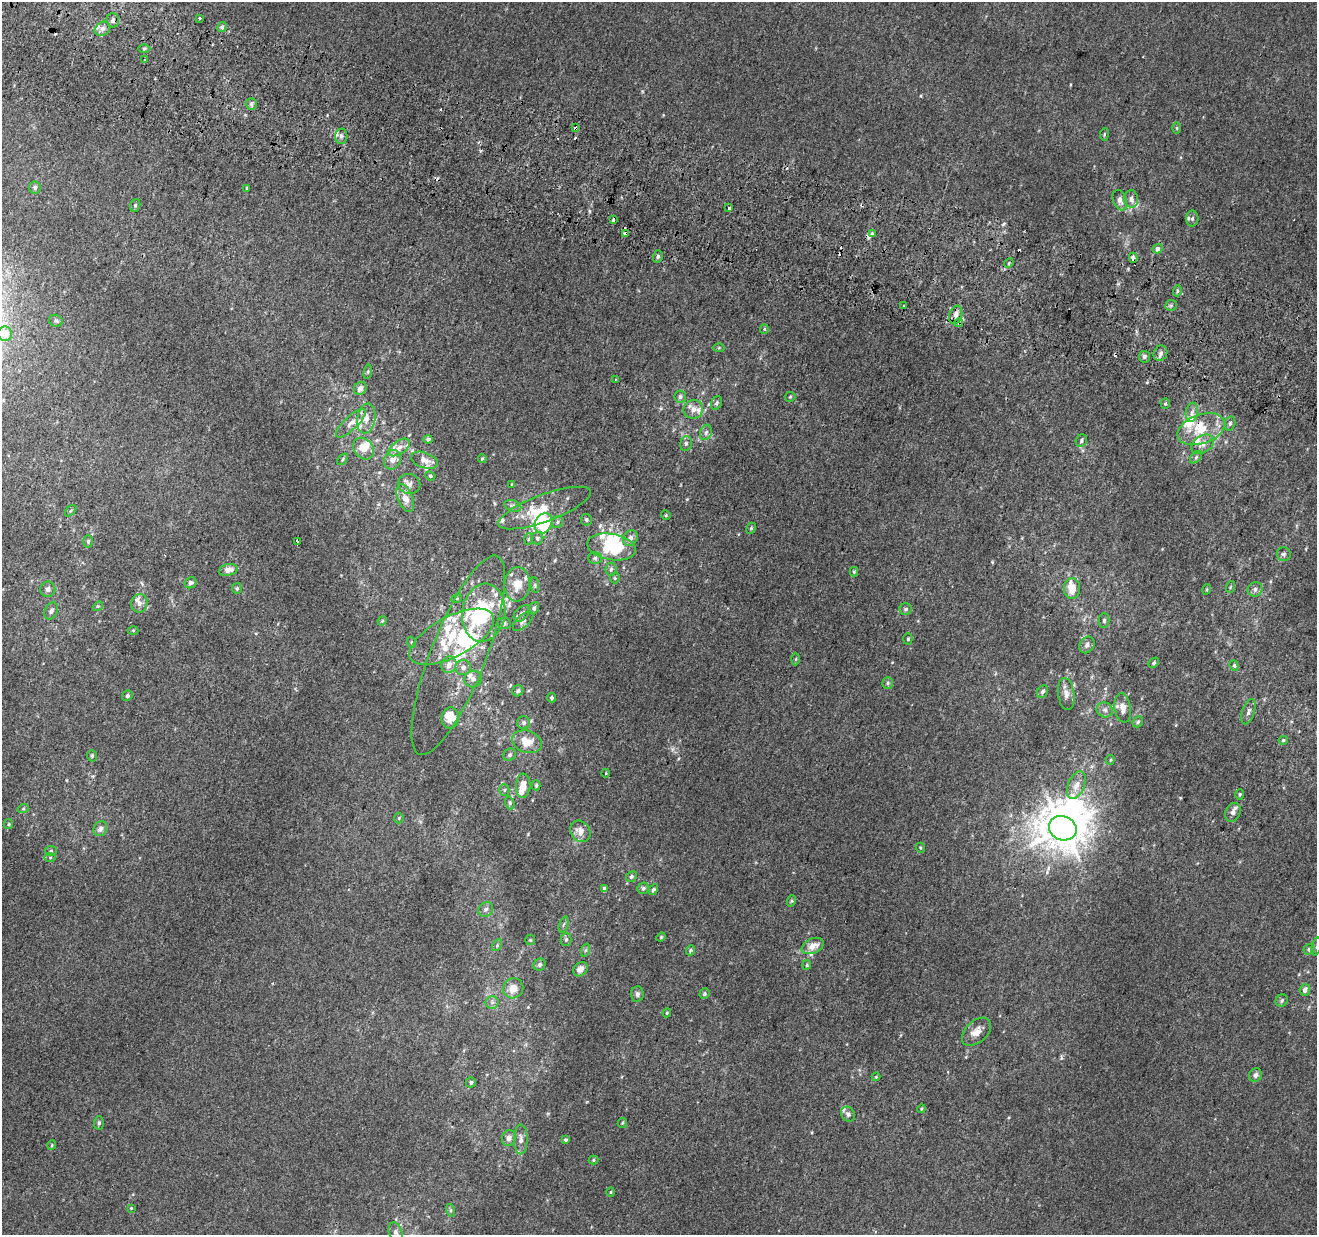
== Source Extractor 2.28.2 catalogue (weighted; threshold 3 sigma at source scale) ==
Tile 11 of 4 x 4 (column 3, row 3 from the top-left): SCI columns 2649-3963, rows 1557-2789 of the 5290 x 5516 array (HDU 1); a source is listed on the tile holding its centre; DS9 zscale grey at full resolution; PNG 1319 x 1237 px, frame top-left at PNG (2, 2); each listed source drawn as its Kron ellipse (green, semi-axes under 4 px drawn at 4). Shown black and unused: <1% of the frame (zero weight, under 2 of 3 exposures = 2% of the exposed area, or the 3 px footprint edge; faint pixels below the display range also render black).
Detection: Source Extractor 2.28.2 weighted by HDU 2 'WHT'; one run over the whole footprint, this tile lists its part. Background 0.00623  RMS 0.0056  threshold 0.0254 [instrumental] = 3 sigma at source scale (4.5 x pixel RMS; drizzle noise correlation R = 1.50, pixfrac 1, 0.0396/0.0396 arcsec/px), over >= 5 px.
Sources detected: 245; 1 too faint to see at this stretch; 5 inside a brighter object's white glare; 11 cosmic-ray / hot-pixel residue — neither listed nor drawn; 33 inside a brighter listed object's ellipse — not listed separately; the other 195 listed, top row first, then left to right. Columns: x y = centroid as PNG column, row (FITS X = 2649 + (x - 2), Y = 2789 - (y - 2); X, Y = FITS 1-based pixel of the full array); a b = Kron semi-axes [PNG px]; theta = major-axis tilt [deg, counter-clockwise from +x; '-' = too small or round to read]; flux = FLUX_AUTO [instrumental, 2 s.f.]
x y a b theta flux
200 18 3 3 - 1.5
113 20 7 6 - 1.9
222 27 5 4 - 1.4
102 29 8 6 33 2.2
144 48 6 4 1 0.77
144 60 3 3 - 1.9
251 104 6 5 - 1.2
576 128 3 3 - 2.3
1177 128 6 4 -89 0.68
1104 134 6 3 82 0.62
341 136 7 6 - 1.9
35 187 6 6 - 1.3
247 188 4 3 - 0.54
1131 199 9 7 -83 2.6
1120 200 11 6 -70 2.7
135 205 6 5 - 0.92
729 208 3 3 - 3.3
1192 219 8 6 88 1.4
613 220 4 3 - 9.1
625 234 3 3 - 7.9
872 234 4 3 - 1.4
1158 249 5 4 - 2.9
658 256 6 5 - 1.1
1133 258 5 3 - 6.1
1009 263 5 4 - 0.7
1177 291 5 3 - 0.75
1171 305 6 5 - 0.93
903 306 3 2 - 1.4
956 315 9 6 75 3.6
56 321 7 5 -22 1.1
958 323 4 3 - 17
764 329 5 4 - 0.6
5 334 7 7 - 8.7
719 348 5 3 - 0.59
1160 353 8 6 64 2
1144 357 6 5 - 1.2
368 372 7 4 82 0.75
615 380 3 2 - 0.53
360 388 7 6 - 3.4
680 397 6 6 - 1.5
790 397 5 5 - 0.74
717 403 7 5 62 1.2
1165 403 5 4 - 0.81
693 409 10 9 - 4.1
1192 412 10 6 81 2.3
366 419 15 9 79 5
351 423 19 6 44 4
1230 423 7 5 74 1.2
1201 429 25 14 19 15
706 432 8 5 71 1.9
428 439 4 4 - 1.6
1081 441 6 5 - 1.2
686 443 7 5 77 1.2
1202 444 12 8 35 3.8
399 447 12 6 34 3.7
363 449 12 9 -50 7
1196 457 7 4 46 1.1
482 458 4 3 - 0.69
343 459 7 4 51 0.8
393 460 10 8 64 4.3
424 460 14 7 -20 3.9
430 476 5 4 - 0.84
409 484 11 10 - 2.9
512 485 4 3 - 0.46
405 498 14 7 -68 6.2
513 506 9 5 -17 1.6
544 508 49 13 20 21
71 511 7 4 44 0.88
666 515 5 4 - 0.7
586 520 6 5 - 1.1
557 522 6 5 - 1.2
544 523 10 8 62 35
751 528 6 4 67 0.82
537 538 6 6 - 1.4
630 538 8 7 - 2.6
528 539 6 4 87 0.69
88 541 6 4 89 1
297 541 3 3 - 2
612 547 24 13 -10 26
1284 554 7 7 - 1.5
595 558 7 5 1 1.2
611 569 6 5 - 1.2
228 570 9 6 13 4.3
854 572 4 4 - 0.59
615 578 5 5 - 0.69
190 583 6 5 - 2
517 584 17 12 85 8.8
535 585 8 4 -82 1
1230 587 6 3 71 0.63
237 588 5 5 - 0.93
1072 588 10 8 89 7.9
48 589 8 7 - 2
1207 589 5 3 - 0.54
1255 589 7 7 - 2.1
457 598 5 3 - 0.52
139 603 9 8 - 2.6
98 606 5 4 - 0.68
534 608 6 5 - 1.2
906 609 6 6 - 1.3
51 611 9 6 64 1.8
484 613 29 21 82 33
522 613 10 6 46 1.7
1104 620 7 5 89 1.1
382 621 5 4 - 0.51
523 621 13 6 43 2
504 623 6 6 - 1.3
133 630 5 3 - 0.57
452 637 46 20 28 29
908 639 5 4 - 0.83
411 642 6 3 -71 0.62
1087 645 9 7 57 2.1
458 655 106 27 69 55
796 659 6 4 88 0.61
1154 663 6 4 46 0.99
449 665 8 7 - 3.7
1234 666 6 4 -69 0.71
463 667 7 7 - 2.3
473 679 9 8 - 2.4
888 683 6 5 - 0.96
518 691 6 5 - 1.5
1043 692 7 5 57 1.5
1066 694 16 8 -83 3.8
127 696 5 5 - 1
552 698 5 4 - 1.1
1123 708 15 8 -81 5
1105 710 8 7 - 2.2
1248 712 13 6 71 2.2
450 718 10 8 84 9.9
1138 722 6 4 46 0.87
524 723 6 6 - 1.5
1283 740 5 4 - 0.81
527 742 15 11 -19 8.8
510 755 6 6 - 1.4
92 756 5 5 - 0.86
1110 760 5 4 - 0.6
606 773 4 3 - 0.45
536 785 5 4 - 0.92
1076 785 14 8 67 5.1
523 786 12 7 86 4.9
504 790 5 5 - 0.91
1240 794 5 4 - 0.75
510 803 6 4 -72 1.1
23 809 6 4 19 0.7
1233 812 10 7 64 3.1
399 818 5 5 - 0.62
9 824 5 4 - 0.62
1063 828 14 12 -22 1200
100 829 8 6 59 2.6
580 831 11 9 -51 4.8
921 848 5 3 - 0.53
51 851 6 5 - 0.96
50 858 6 4 0 0.78
631 877 6 5 - 1.1
604 888 4 3 - 1.4
643 888 6 5 - 1.4
653 890 5 4 - 1.4
791 901 6 4 71 0.68
486 909 8 7 - 1.7
563 925 8 3 71 0.91
661 937 5 4 - 0.55
566 939 6 5 - 1.1
530 940 5 5 - 0.69
497 945 6 4 58 0.84
813 946 12 7 25 5.6
1316 947 9 4 76 1.2
1309 949 6 5 - 1.7
586 950 7 4 70 0.94
690 950 5 4 - 0.84
540 965 6 5 - 1.6
807 965 5 4 - 0.7
580 969 8 6 43 3.9
513 988 10 9 - 6.1
1305 990 5 5 - 2.8
637 994 7 6 - 1.8
704 994 5 4 - 0.97
1282 1000 6 5 - 1.2
492 1002 6 6 - 1.4
667 1013 4 4 - 0.59
976 1032 17 10 43 5.4
1255 1075 7 6 - 1.8
876 1077 4 4 - 0.5
471 1082 5 5 - 1.3
921 1109 4 3 - 0.49
848 1114 8 6 -53 1.8
99 1123 6 5 - 1.2
622 1123 5 4 - 0.65
509 1138 8 6 75 2.7
521 1139 15 7 90 3.2
566 1140 4 4 - 0.88
52 1145 5 4 - 0.63
594 1160 5 4 - 0.68
610 1192 5 3 - 0.56
131 1208 4 4 - 0.51
450 1210 6 4 -71 0.92
396 1232 10 6 -72 2.6
Overlapping masked pixels (flux is a lower limit): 5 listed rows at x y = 113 20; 576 128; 625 234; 1133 258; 958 323
Isophote crosses this tile's border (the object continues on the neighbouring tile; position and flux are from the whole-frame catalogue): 3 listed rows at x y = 5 334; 1316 947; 396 1232
Unlisted compact peaks at least as high as the median listed source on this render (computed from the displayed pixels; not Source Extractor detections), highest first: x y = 992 562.